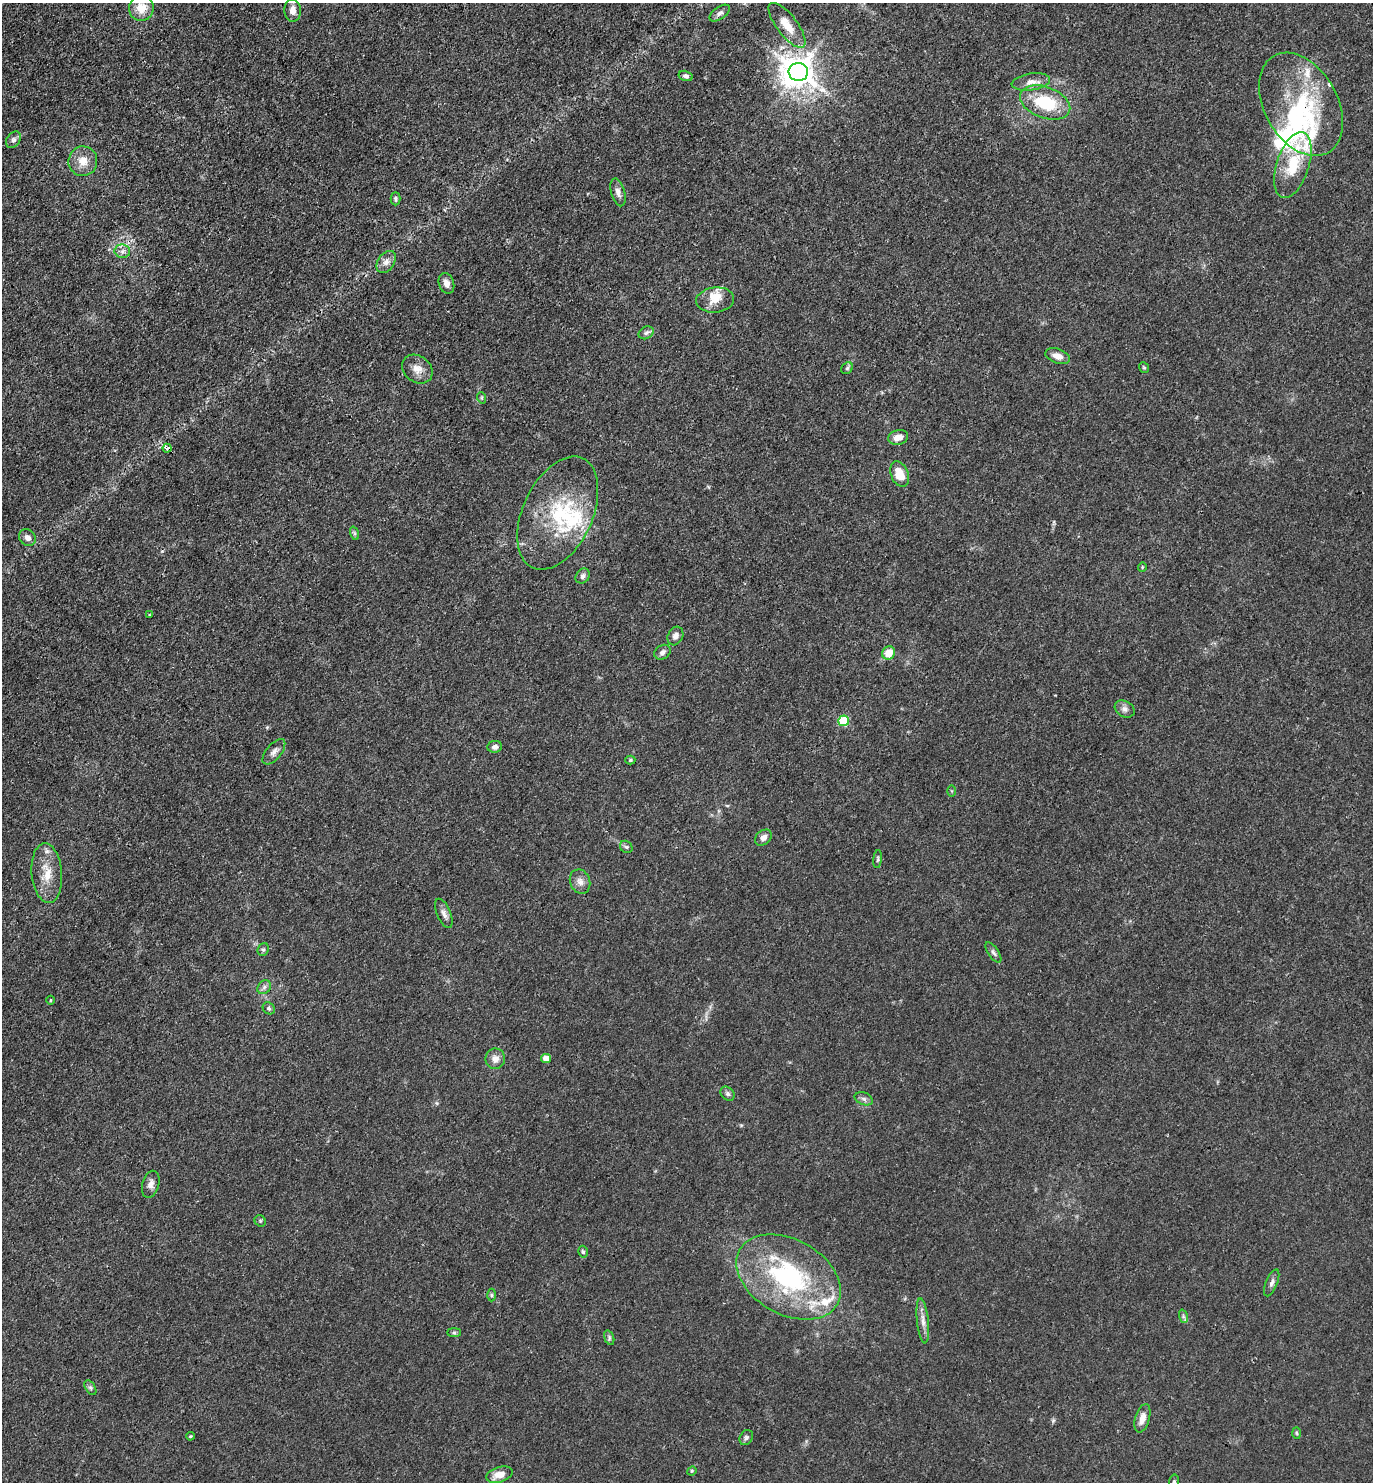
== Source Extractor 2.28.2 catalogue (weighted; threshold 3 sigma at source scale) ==
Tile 11 of 4 x 4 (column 3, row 3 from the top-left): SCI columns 3034-4404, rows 1481-2960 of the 5925 x 5919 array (HDU 1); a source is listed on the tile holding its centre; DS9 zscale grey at full resolution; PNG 1375 x 1484 px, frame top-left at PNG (2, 3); each listed source drawn as its Kron ellipse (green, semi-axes under 4 px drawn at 4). Shown black and unused: <1% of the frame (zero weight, under 3 of 4 exposures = <1% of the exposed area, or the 3 px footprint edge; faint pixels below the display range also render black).
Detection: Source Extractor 2.28.2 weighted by HDU 2 'WHT'; one run over the whole footprint, this tile lists its part. Background 0.0243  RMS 0.0028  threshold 0.0126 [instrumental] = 3 sigma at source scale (4.5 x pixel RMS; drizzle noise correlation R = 1.50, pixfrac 1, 0.05/0.05 arcsec/px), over >= 5 px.
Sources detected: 86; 3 inside a brighter object's white glare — neither listed nor drawn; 8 inside a brighter listed object's ellipse — not listed separately; the other 75 listed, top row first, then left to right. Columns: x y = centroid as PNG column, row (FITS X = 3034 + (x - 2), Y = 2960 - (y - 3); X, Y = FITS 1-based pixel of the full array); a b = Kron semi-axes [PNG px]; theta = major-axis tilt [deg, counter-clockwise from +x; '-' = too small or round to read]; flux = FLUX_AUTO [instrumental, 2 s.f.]
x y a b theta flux
141 8 13 12 - 4.5
293 10 11 8 -88 2.2
720 13 11 6 34 1.1
787 25 27 10 -52 5
798 72 10 9 - 470
686 76 7 5 -14 0.67
1031 82 19 8 8 2.5
1045 102 26 15 -20 14
1301 104 55 36 -61 31
13 140 9 6 57 0.84
83 161 15 14 - 3.9
1293 165 34 16 72 10
618 192 14 7 -74 1.4
395 199 6 5 - 0.53
122 251 8 6 -9 1.1
386 262 12 8 55 1.7
446 283 11 7 -72 1.6
715 300 19 12 6 3.7
646 333 8 6 27 0.79
1057 356 13 7 -19 2.2
847 368 6 5 - 0.52
1144 368 5 4 - 0.36
417 369 16 13 -38 2.9
482 398 6 3 -72 0.31
898 437 10 7 15 2.4
167 448 4 4 - 7.8
900 474 13 8 -68 5.3
558 513 60 35 65 25
354 533 7 4 -72 0.47
27 538 9 7 -43 1.4
1142 567 4 4 - 0.26
583 576 8 6 49 1
149 615 3 3 - 0.27
675 636 10 7 63 1.3
662 652 9 6 34 1.1
889 653 7 6 - 4.7
1125 709 10 8 -30 1.2
844 721 5 5 - 15
495 747 7 6 - 1.1
274 752 15 7 50 1.5
630 760 5 4 - 0.37
951 791 6 4 -89 0.28
763 838 9 7 41 1.5
626 847 7 5 -41 0.57
878 859 9 3 83 0.41
47 873 30 15 -85 6.5
580 882 12 10 -69 1.8
444 913 15 7 -67 1.4
263 949 6 5 - 0.5
993 952 12 5 -55 0.86
264 987 7 6 - 0.86
51 1000 4 3 - 0.29
269 1008 6 5 - 0.57
546 1058 5 4 - 3.2
495 1059 10 10 - 2
728 1094 8 6 -46 0.72
864 1099 9 6 -20 1
151 1184 14 8 75 1.6
260 1221 6 5 - 0.44
583 1252 6 4 -73 0.44
789 1277 56 37 -29 45
1272 1283 14 5 67 1.1
491 1295 6 4 -89 0.41
1183 1316 7 4 -72 0.57
923 1321 22 6 -84 2.1
454 1333 7 4 0 0.5
609 1338 8 4 -73 0.57
90 1387 8 5 -58 0.63
1142 1418 14 7 73 2.4
1296 1433 6 4 -88 0.36
190 1436 4 3 - 0.29
746 1438 8 6 56 0.73
692 1471 5 4 - 0.29
499 1475 13 7 18 3.5
1174 1482 7 5 80 0.59
Overlapping masked pixels (flux is a lower limit): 3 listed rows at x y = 798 72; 1301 104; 167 448
Isophote crosses this tile's border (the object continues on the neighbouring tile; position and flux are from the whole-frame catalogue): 1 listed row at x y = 1174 1482